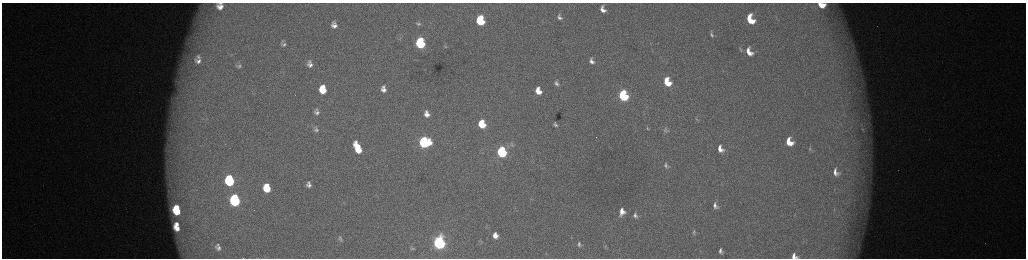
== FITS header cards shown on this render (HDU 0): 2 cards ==
NAXIS1  =                 2048 /fastest changing axis
NAXIS2  =                  512 /next to fastest changing axis

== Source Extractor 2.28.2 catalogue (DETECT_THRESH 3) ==
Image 2048 x 512 px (HDU 0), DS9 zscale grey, zoomed out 1/2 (1 PNG px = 2 x 2 image px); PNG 1028 x 260 px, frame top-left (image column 1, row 511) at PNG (2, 3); no overlay
Background 173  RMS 1.9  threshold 5.84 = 3 sigma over >= 5 px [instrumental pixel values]
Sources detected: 73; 5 cannot appear on this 1/2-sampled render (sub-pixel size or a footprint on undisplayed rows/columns) and are not listed; the other 68 listed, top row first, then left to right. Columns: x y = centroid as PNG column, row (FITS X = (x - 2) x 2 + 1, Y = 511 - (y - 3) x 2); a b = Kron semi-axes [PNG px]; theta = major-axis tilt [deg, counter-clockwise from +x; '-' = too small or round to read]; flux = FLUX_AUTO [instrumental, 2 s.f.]
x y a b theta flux
220 3 7 3 -7 780
822 5 10 6 -12 7300
220 7 10 8 -13 4200
603 9 8 5 -65 2800
559 17 10 7 -59 2200
750 19 10 6 -66 12000
480 21 7 5 -78 23000
542 22 4 2 - 300
419 24 5 4 - 530
334 26 11 9 -75 3700
712 34 10 5 -71 1300
420 43 7 6 - 38000
283 44 9 6 6 1400
445 47 5 2 - 240
740 50 9 3 -66 790
749 52 11 7 -63 5300
198 57 10 7 -42 2800
198 61 16 11 -35 6200
592 61 10 7 -63 2600
310 65 11 9 -45 3200
239 66 8 5 26 960
667 82 8 6 -66 10000
556 83 9 6 -63 1800
323 89 7 5 -82 10000
383 89 6 4 -77 2200
538 91 6 5 - 5400
623 96 7 5 -68 42000
317 112 6 4 -1 1200
426 114 7 5 -74 2600
697 119 8 4 -72 680
482 124 6 5 - 12000
555 124 7 5 -58 1200
647 128 7 3 -82 600
863 129 5 3 - 590
316 130 7 5 -13 900
665 131 10 6 -19 1600
424 142 7 7 - 60000
789 142 8 6 -63 6900
357 148 11 5 -65 11000
720 149 9 6 -58 3300
810 149 7 3 -89 560
502 152 7 5 -71 53000
666 165 10 7 -63 1700
835 172 9 6 -71 2300
229 180 8 6 -79 37000
309 183 4 3 - 380
309 185 5 4 - 1200
267 188 7 6 - 11000
235 200 8 6 -79 63000
715 205 9 6 -64 2000
177 207 4 3 - 3800
177 211 8 5 -41 10000
622 212 10 7 83 4100
635 215 9 6 -76 1900
177 224 4 3 - 1500
177 228 7 4 -39 3900
694 232 7 4 89 780
495 235 7 5 -72 3300
340 239 7 4 -82 790
439 243 7 6 - 130000
579 244 4 3 - 800
218 245 4 4 - 530
605 246 4 2 - 210
219 248 8 5 -9 1500
412 248 5 5 - 740
720 251 5 3 - 1100
546 254 3 2 - 150
794 256 6 5 - 2400
At the frame edge (FLAGS 8, measured only in part): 3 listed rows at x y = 220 3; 822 5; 794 256
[5 sub-pixel or undisplayed-footprint detections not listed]